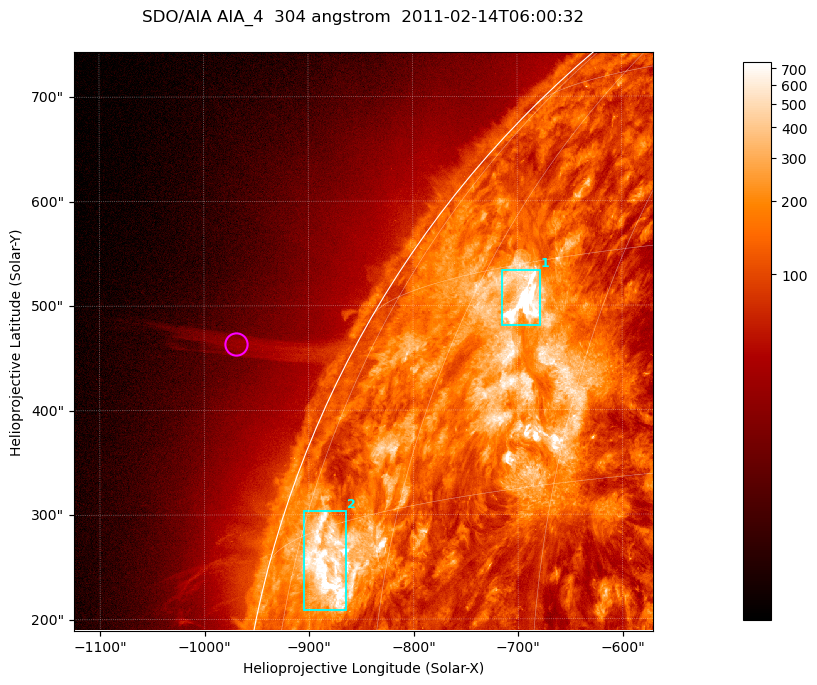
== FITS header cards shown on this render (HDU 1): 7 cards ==
TELESCOP= 'SDO/AIA '           / For AIA: SDO/AIA
INSTRUME= 'AIA_4   '           / For AIA: AIA_ATA1, AIA_ATA2, AIA_ATA3 or AIA_AT
WAVELNTH=                  304 / [angstrom] Wavelength
WAVEUNIT= 'angstrom'           / Wavelength unit: angstrom
DATE-OBS= '2011-02-14T06:00:32.139' / [ISO] Date when observation started; ISO 8
CTYPE1  = 'HPLN-TAN'           / CTYPE1; Typically HPLN
CTYPE2  = 'HPLT-TAN'           / CTYPE2; Typically HPLT

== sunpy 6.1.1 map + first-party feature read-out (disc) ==
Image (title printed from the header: SDO/AIA AIA_4  304 angstrom  2011-02-14T06:00:32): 923 x 923 px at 0.6 arcsec/px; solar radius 972 arcsec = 1619 px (partial field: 4.9% of the solar disc is inside the frame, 47% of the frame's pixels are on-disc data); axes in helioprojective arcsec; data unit not stated in the header (colour bar unlabelled)
Orientation: roll -0.132 deg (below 1 deg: not rotated)
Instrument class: DISC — disc imager (sunpy class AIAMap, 304 A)
Bright regions (active regions / flare kernels): reference = the on-disc median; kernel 7 px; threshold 5 sigma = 370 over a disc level ~129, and >= 1.15x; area >= 851 px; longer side >= 11 px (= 6.6 arcsec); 2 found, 2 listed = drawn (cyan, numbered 1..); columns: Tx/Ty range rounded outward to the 2 arcsec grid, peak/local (2 s.f.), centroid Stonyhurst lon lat
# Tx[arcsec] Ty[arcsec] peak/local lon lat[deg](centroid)
1 -716..-678 480..534 38 -53 +27
2 -906..-864 208..304 11 -69 +12
Off-limb structures (1.02-1.3 R_sun): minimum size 400 px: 4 found; the strongest spans PA ~65 deg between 1.05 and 1.2 R_sun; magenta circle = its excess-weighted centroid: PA ~65 deg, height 1.11 R_sun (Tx ~-970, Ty ~464 arcsec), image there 2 x the reference